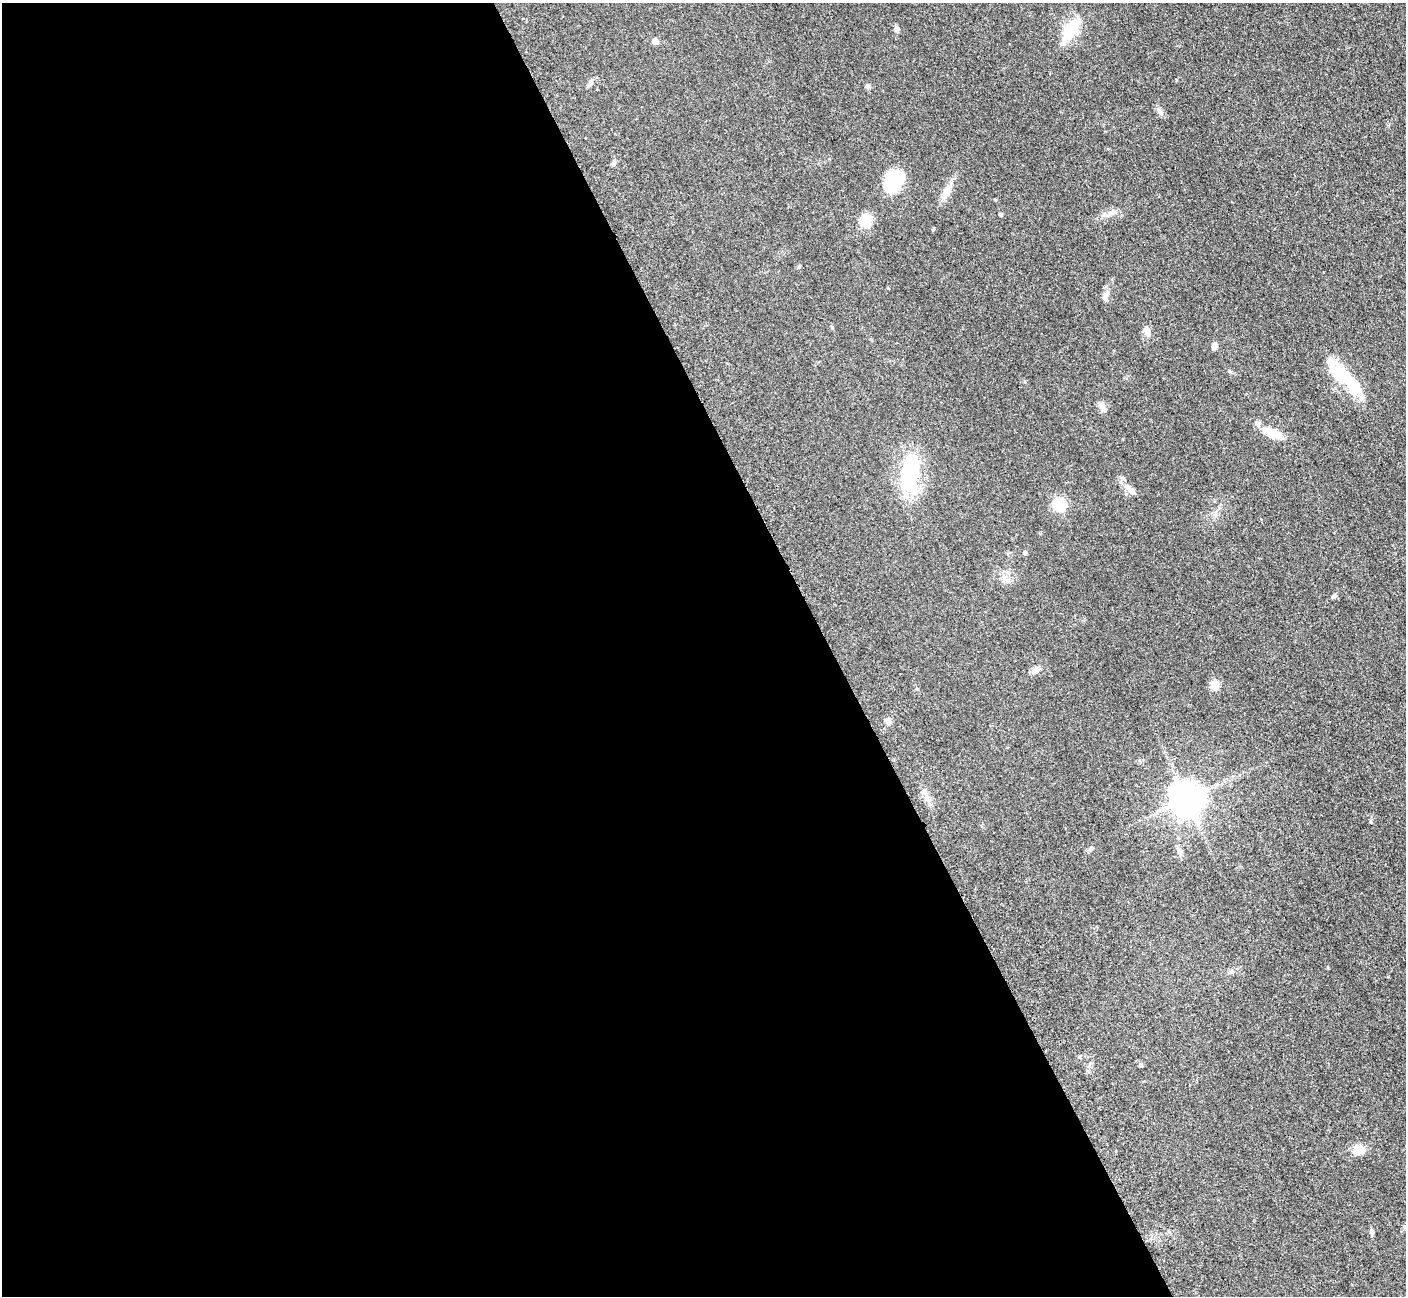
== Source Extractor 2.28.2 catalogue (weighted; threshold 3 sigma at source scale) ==
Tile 9 of 4 x 4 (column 1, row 3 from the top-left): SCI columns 19-1422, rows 1591-2884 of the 5699 x 5661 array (HDU 1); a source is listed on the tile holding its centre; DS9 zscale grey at full resolution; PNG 1408 x 1298 px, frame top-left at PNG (2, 3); no overlay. Shown black and unused: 59% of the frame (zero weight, under 3 of 5 exposures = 4% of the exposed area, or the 3 px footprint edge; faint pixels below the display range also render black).
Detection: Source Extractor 2.28.2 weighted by HDU 2 'WHT'; one run over the whole footprint, this tile lists its part. Background 0.0527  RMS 0.0057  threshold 0.0254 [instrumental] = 3 sigma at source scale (4.5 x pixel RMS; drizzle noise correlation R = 1.50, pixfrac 1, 0.05/0.05 arcsec/px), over >= 5 px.
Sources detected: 33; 1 inside a brighter object's white glare — not listed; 1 inside a brighter listed object's ellipse — not listed separately; the other 31 listed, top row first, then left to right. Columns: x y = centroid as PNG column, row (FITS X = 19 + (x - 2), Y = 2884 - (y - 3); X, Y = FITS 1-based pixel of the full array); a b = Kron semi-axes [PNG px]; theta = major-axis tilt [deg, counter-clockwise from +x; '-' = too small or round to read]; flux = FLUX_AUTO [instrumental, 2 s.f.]
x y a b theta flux
897 29 8 6 45 1.6
1071 30 29 12 55 17
655 41 5 4 - 6.9
868 86 7 5 -44 1
1160 112 12 4 -60 1.5
893 182 21 15 64 38
947 192 21 8 63 6.5
1111 213 16 5 23 2.8
1001 215 5 4 - 0.8
866 220 12 10 82 14
799 267 6 3 20 0.61
1106 295 13 6 60 2.4
1147 331 11 7 -73 3.8
1214 346 8 5 85 2.7
1342 374 43 17 -38 24
1102 406 15 7 -60 2.7
1272 433 27 10 -26 8.6
910 472 43 19 81 46
1129 489 20 7 -42 4.1
1059 505 6 6 - 63
1025 553 5 5 - 0.87
1334 596 6 5 - 1.1
1035 670 10 7 66 2.2
1215 685 5 5 - 20
888 721 8 7 - 2.1
1187 800 11 9 -58 1100
1091 848 8 4 59 1
1179 851 11 7 -73 2.5
1141 1065 5 5 - 0.72
1358 1150 16 11 10 6.1
1372 1232 8 5 -86 1.3
Unlisted compact peaks at least as high as the median listed source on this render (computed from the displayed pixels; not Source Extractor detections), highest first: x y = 933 230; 1328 968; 995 200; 1229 371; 832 327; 614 164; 917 689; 590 84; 1090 1063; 1025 382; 1176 80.